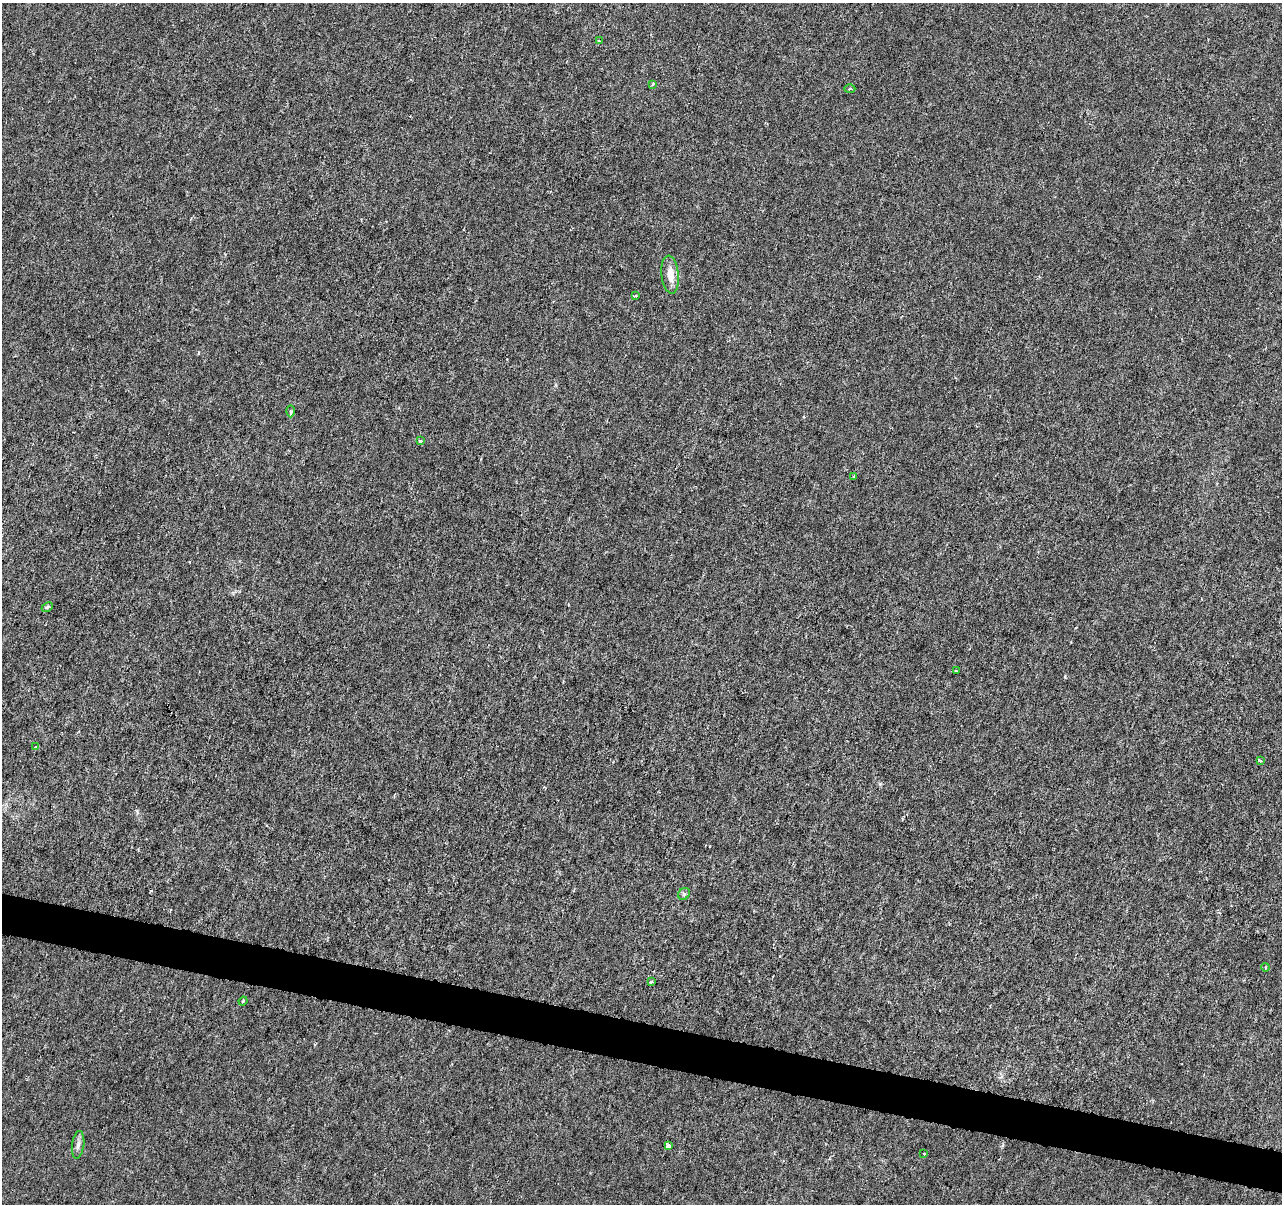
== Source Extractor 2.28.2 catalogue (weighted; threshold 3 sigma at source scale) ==
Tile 6 of 4 x 4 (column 2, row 2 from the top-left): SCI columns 1281-2560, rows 2626-3827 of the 5128 x 5312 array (HDU 1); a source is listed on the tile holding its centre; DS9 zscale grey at full resolution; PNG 1284 x 1206 px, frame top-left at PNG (2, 3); each listed source drawn as its Kron ellipse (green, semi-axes under 4 px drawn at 4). Shown black and unused: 3% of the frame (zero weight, under 3 of 6 exposures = <1% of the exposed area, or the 3 px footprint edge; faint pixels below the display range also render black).
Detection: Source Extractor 2.28.2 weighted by HDU 2 'WHT'; one run over the whole footprint, this tile lists its part. Background -4.65e-06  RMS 0.0013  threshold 0.00516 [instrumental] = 3 sigma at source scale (4.09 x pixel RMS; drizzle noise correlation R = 1.36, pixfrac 0.8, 0.0396/0.0396 arcsec/px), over >= 5 px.
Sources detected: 19; all 19 listed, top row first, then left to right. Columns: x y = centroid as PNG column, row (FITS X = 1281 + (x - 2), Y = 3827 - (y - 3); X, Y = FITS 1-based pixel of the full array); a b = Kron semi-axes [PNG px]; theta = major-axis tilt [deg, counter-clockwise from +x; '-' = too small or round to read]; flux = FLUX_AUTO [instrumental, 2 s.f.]
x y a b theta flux
599 41 4 3 - 0.14
652 84 4 3 - 0.15
850 89 5 3 - 0.14
670 275 19 8 -84 1.6
635 296 4 3 - 0.17
291 411 6 4 -90 0.17
420 441 4 3 - 0.31
854 477 4 3 - 0.18
47 607 6 4 26 0.19
956 671 4 2 - 0.11
36 747 3 3 - 0.19
1260 761 4 3 - 0.16
684 894 6 5 - 0.21
1266 967 4 3 - 0.11
651 982 4 4 - 0.29
243 1001 4 4 - 0.16
78 1145 14 6 82 0.51
668 1146 4 4 - 0.46
924 1154 3 2 - 0.089